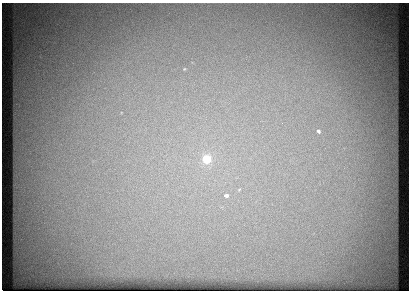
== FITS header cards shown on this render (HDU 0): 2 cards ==
NAXIS1  =                  407 / length of data axis 1
NAXIS2  =                  288 / length of data axis 2

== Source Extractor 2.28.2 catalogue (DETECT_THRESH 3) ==
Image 407 x 288 px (HDU 0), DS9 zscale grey, 1 PNG px = 1 image px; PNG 411 x 292 px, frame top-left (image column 1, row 288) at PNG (2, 3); no overlay
Background 24.7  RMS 1.6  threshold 4.83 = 3 sigma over >= 5 px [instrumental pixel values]
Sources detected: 4; all 4 listed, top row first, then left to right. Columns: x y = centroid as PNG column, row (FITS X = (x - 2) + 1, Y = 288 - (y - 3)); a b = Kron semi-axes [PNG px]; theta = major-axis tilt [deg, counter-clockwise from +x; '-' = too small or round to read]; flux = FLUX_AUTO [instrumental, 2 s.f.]
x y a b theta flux
184 69 5 4 - 110
318 131 6 5 - 290
206 159 7 6 - 5300
226 195 6 5 - 350